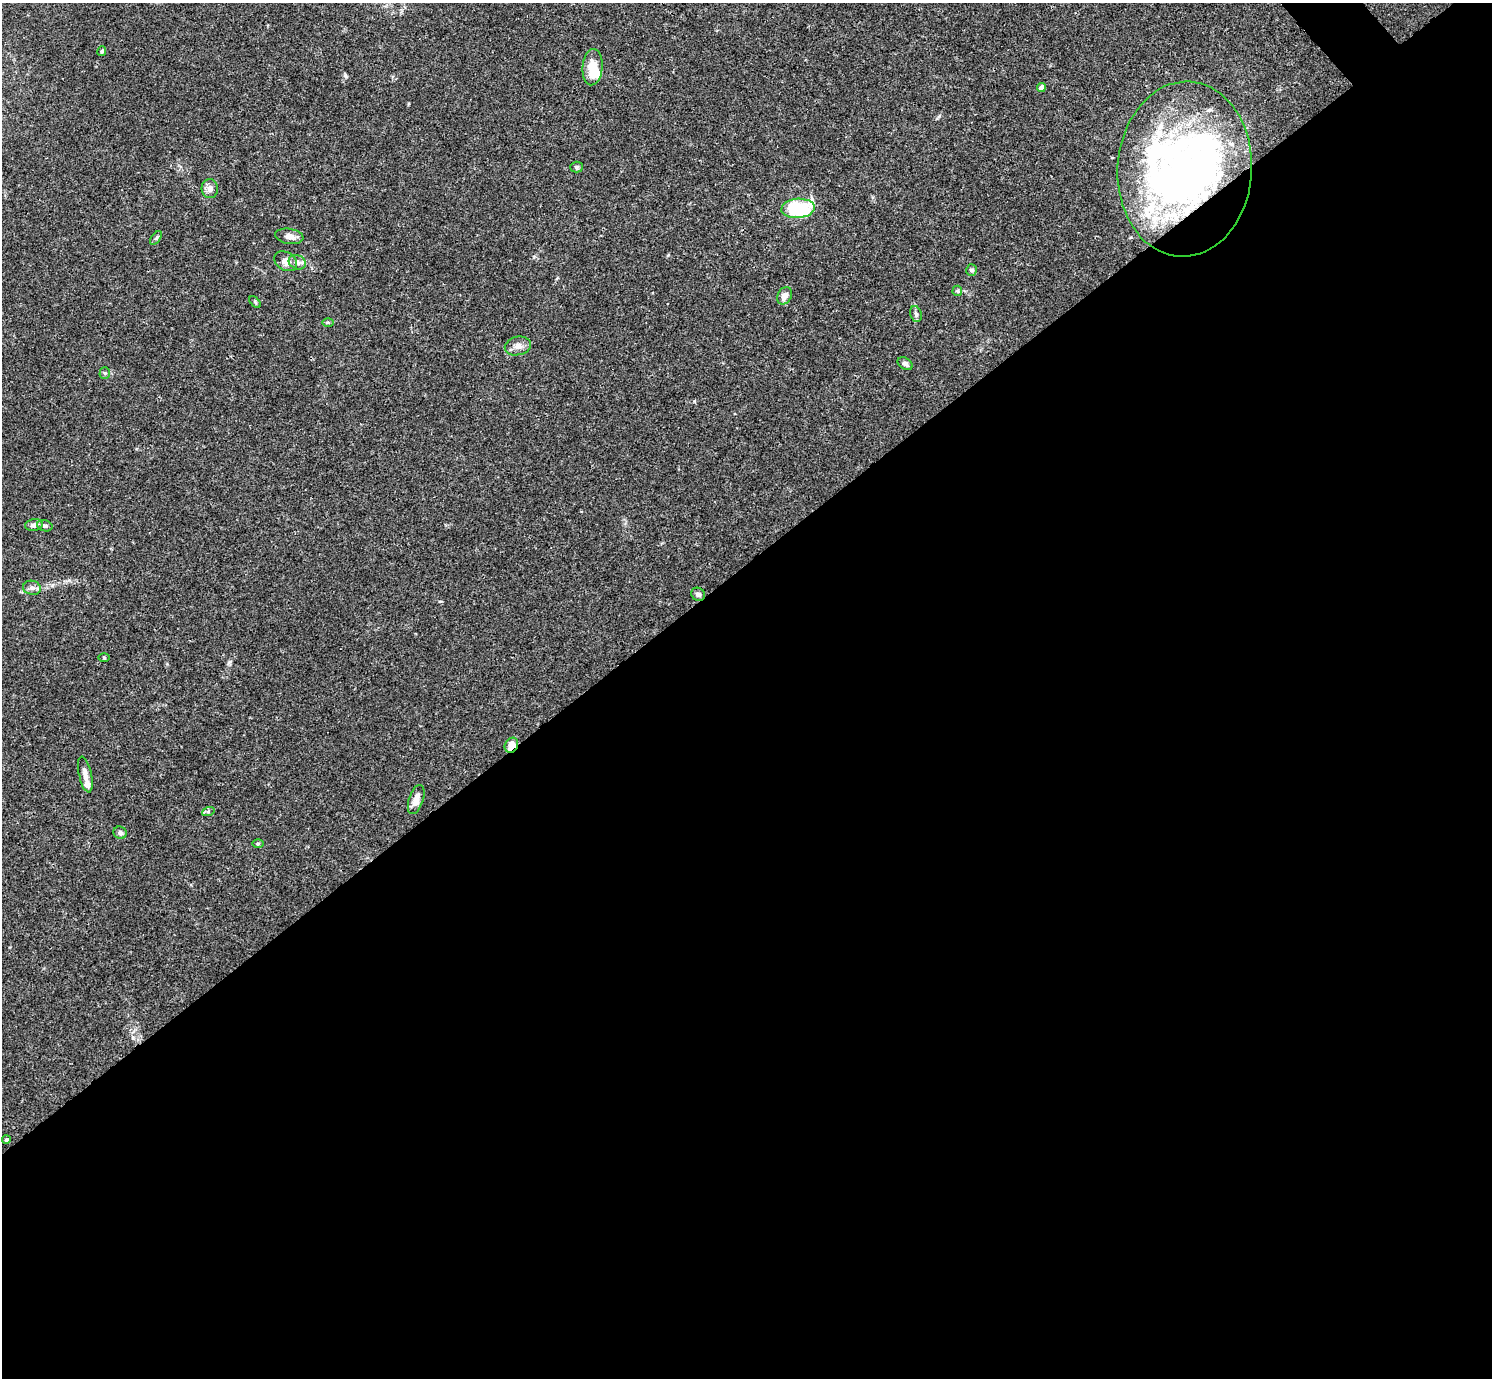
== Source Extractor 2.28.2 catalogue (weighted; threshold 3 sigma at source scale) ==
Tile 15 of 4 x 4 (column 3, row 4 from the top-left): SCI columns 2980-4469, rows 158-1533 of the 5961 x 5958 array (HDU 1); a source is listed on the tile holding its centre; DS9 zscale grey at full resolution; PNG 1494 x 1380 px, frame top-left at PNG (2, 3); each listed source drawn as its Kron ellipse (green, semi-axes under 4 px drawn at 4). Shown black and unused: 59% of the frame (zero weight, under 3 of 4 exposures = <1% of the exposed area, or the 3 px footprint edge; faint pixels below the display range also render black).
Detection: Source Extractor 2.28.2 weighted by HDU 2 'WHT'; one run over the whole footprint, this tile lists its part. Background 0.0165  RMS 0.0021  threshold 0.00959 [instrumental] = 3 sigma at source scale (4.5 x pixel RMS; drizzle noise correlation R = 1.50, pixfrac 1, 0.05/0.05 arcsec/px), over >= 5 px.
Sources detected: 43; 4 inside a brighter object's white glare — neither listed nor drawn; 7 inside a brighter listed object's ellipse — not listed separately; the other 32 listed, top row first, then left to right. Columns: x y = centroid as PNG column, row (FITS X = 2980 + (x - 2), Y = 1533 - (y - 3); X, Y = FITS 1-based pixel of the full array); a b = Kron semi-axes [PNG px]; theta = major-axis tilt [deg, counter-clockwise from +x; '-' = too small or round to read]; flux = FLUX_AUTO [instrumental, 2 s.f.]
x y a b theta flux
102 51 5 4 - 0.35
592 67 18 10 85 4
1041 87 4 4 - 1.5
577 167 6 5 - 0.36
1185 169 88 67 86 96
210 189 9 8 - 0.92
798 208 17 9 4 18
289 236 14 7 -10 1.3
156 238 8 4 53 0.37
286 261 12 9 -31 1.9
297 262 9 7 -25 0.81
972 270 5 5 - 0.44
957 291 5 5 - 0.3
785 296 9 7 65 1.4
255 302 7 4 -46 0.29
916 314 8 5 -74 0.52
328 322 6 4 -1 0.28
518 346 13 9 13 1.4
905 364 8 5 -31 0.58
105 373 5 5 - 0.35
34 525 9 6 8 0.93
45 526 8 5 -17 0.47
32 588 9 7 -11 0.88
698 594 7 6 - 0.7
104 657 5 3 - 0.22
511 745 8 6 61 2.9
85 775 18 6 -77 1.3
416 799 15 7 72 2
208 812 6 4 20 0.33
120 833 7 6 - 0.61
258 844 6 4 1 0.25
6 1140 4 4 - 0.44
Overlapping masked pixels (flux is a lower limit): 2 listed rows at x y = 1185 169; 511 745